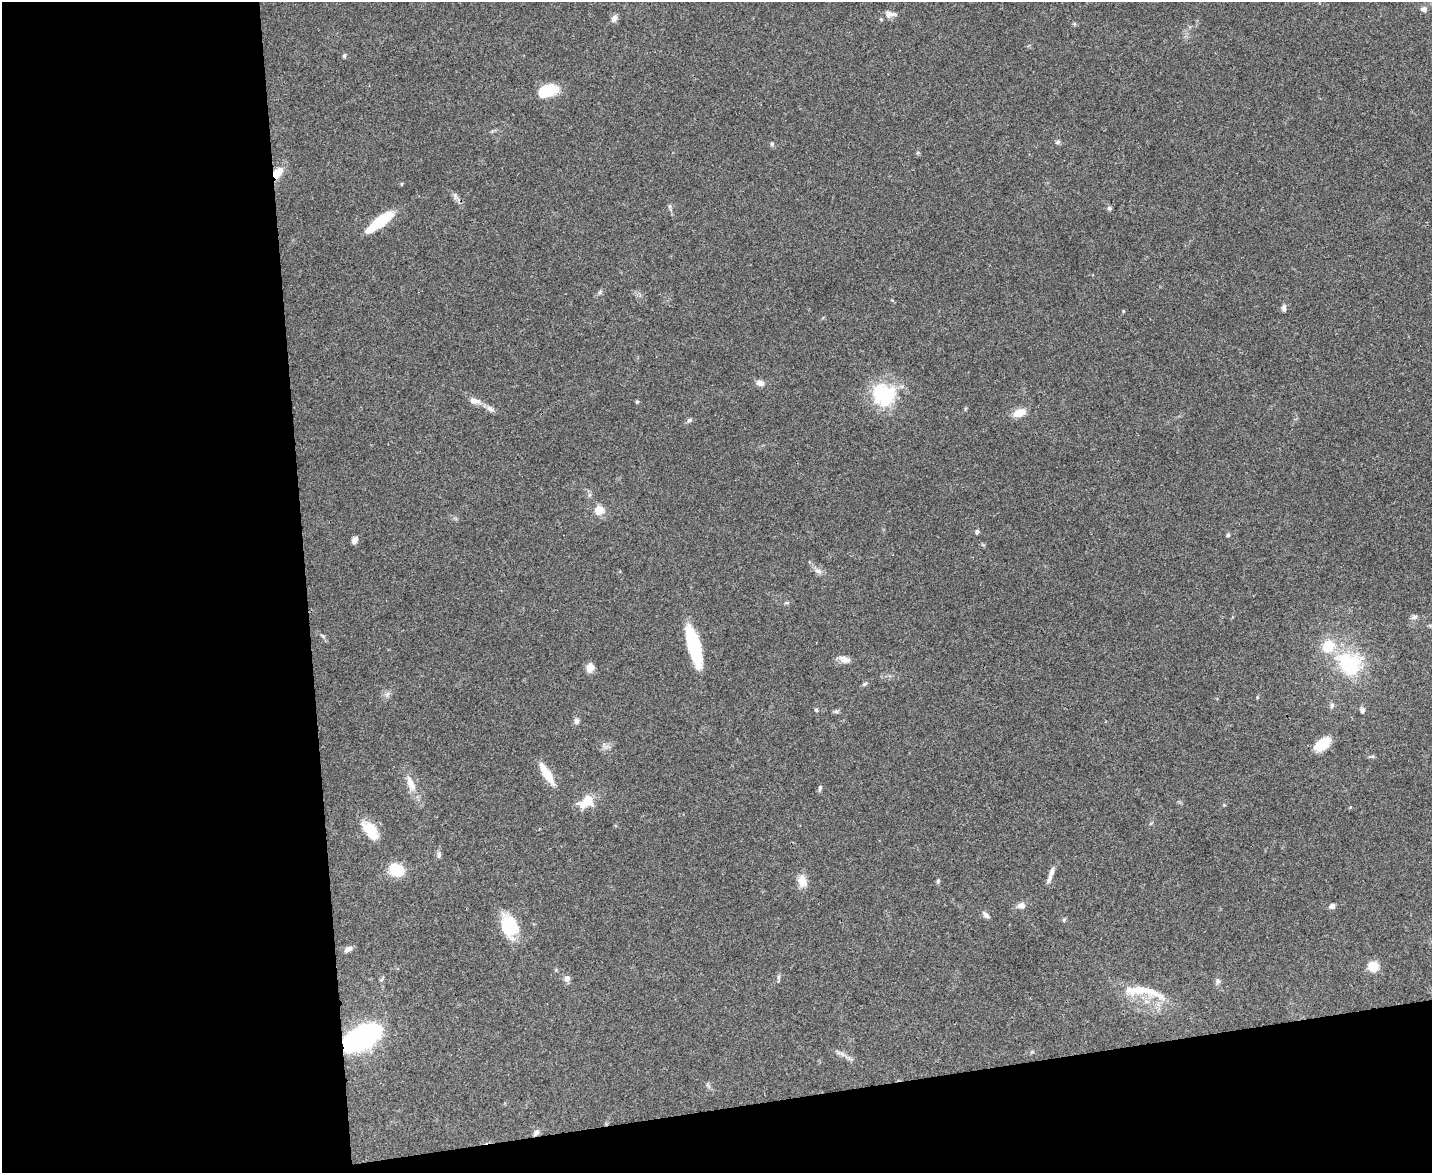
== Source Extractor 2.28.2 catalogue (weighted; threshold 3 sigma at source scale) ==
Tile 10 of 3 x 4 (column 1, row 4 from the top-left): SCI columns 134-1563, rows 2-1172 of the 4665 x 4686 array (HDU 1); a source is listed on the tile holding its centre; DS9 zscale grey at full resolution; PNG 1434 x 1175 px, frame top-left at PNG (2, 2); no overlay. Shown black and unused: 27% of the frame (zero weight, under 3 of 4 exposures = <1% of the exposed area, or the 3 px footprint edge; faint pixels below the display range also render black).
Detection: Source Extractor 2.28.2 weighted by HDU 2 'WHT'; one run over the whole footprint, this tile lists its part. Background 0.0555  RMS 0.0047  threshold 0.021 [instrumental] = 3 sigma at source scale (4.5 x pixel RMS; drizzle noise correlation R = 1.50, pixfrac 1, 0.05/0.05 arcsec/px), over >= 5 px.
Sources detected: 73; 1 inside a brighter object's white glare — not listed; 6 inside a brighter listed object's ellipse — not listed separately; the other 66 listed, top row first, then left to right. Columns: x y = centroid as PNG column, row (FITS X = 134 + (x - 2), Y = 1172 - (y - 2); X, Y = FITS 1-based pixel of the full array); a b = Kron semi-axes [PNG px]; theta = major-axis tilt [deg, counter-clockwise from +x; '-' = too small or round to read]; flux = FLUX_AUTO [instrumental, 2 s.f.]
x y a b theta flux
1423 9 6 5 - 1.9
890 14 16 7 -6 2.7
614 18 10 7 56 1.8
344 56 6 4 89 0.68
547 91 18 10 21 17
1058 142 6 5 - 0.86
772 144 6 5 - 0.68
277 173 16 10 45 6.1
455 196 11 2 90 0.79
670 206 6 4 71 0.73
1109 208 5 5 - 1.2
379 222 30 10 36 16
600 292 6 4 71 0.76
1284 308 8 5 -82 1.5
1123 311 5 3 - 0.39
760 383 10 7 -12 2.3
884 394 36 28 17 24
475 401 17 8 -10 3.3
637 402 5 4 - 0.63
490 408 11 6 -37 1.9
1019 413 13 8 22 6.4
689 420 7 5 43 0.9
599 510 11 10 - 5.2
977 532 4 4 - 1.2
1228 535 5 5 - 0.66
355 540 9 6 64 1.8
818 571 11 7 -22 2
787 603 8 4 9 0.69
1414 617 9 5 13 1.3
322 636 8 3 -44 0.84
694 645 42 11 -75 28
844 659 16 8 -17 2.9
1349 664 31 25 -34 31
590 668 11 8 80 3.3
865 684 7 4 27 0.82
387 694 7 5 46 1.2
1332 705 8 6 76 1.1
816 710 5 4 - 0.62
1362 710 6 6 - 1.3
836 711 7 4 -1 0.82
576 721 8 6 77 1.5
1322 744 18 10 36 10
547 774 26 7 -58 10
411 783 25 9 -67 6
820 788 8 4 78 0.88
584 803 19 11 -2 6.8
370 830 19 11 -54 12
439 855 9 6 -80 1.4
396 870 15 12 -34 13
1052 872 13 6 73 2.2
802 881 16 11 -78 4.4
938 881 6 5 - 0.73
1021 906 9 7 9 2.4
1332 906 7 6 - 1.5
986 915 10 6 -45 1.4
509 926 24 17 -72 19
348 949 11 6 27 1.7
1373 967 10 10 - 6.6
567 978 9 7 80 1.9
778 978 12 4 -90 1
1217 981 7 7 - 1.4
1138 990 24 15 13 9.4
1160 996 19 8 -36 4.6
362 1037 23 12 29 160
842 1054 7 4 -71 0.96
536 1132 9 6 43 1.6
Overlapping masked pixels (flux is a lower limit): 2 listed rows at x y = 277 173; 362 1037